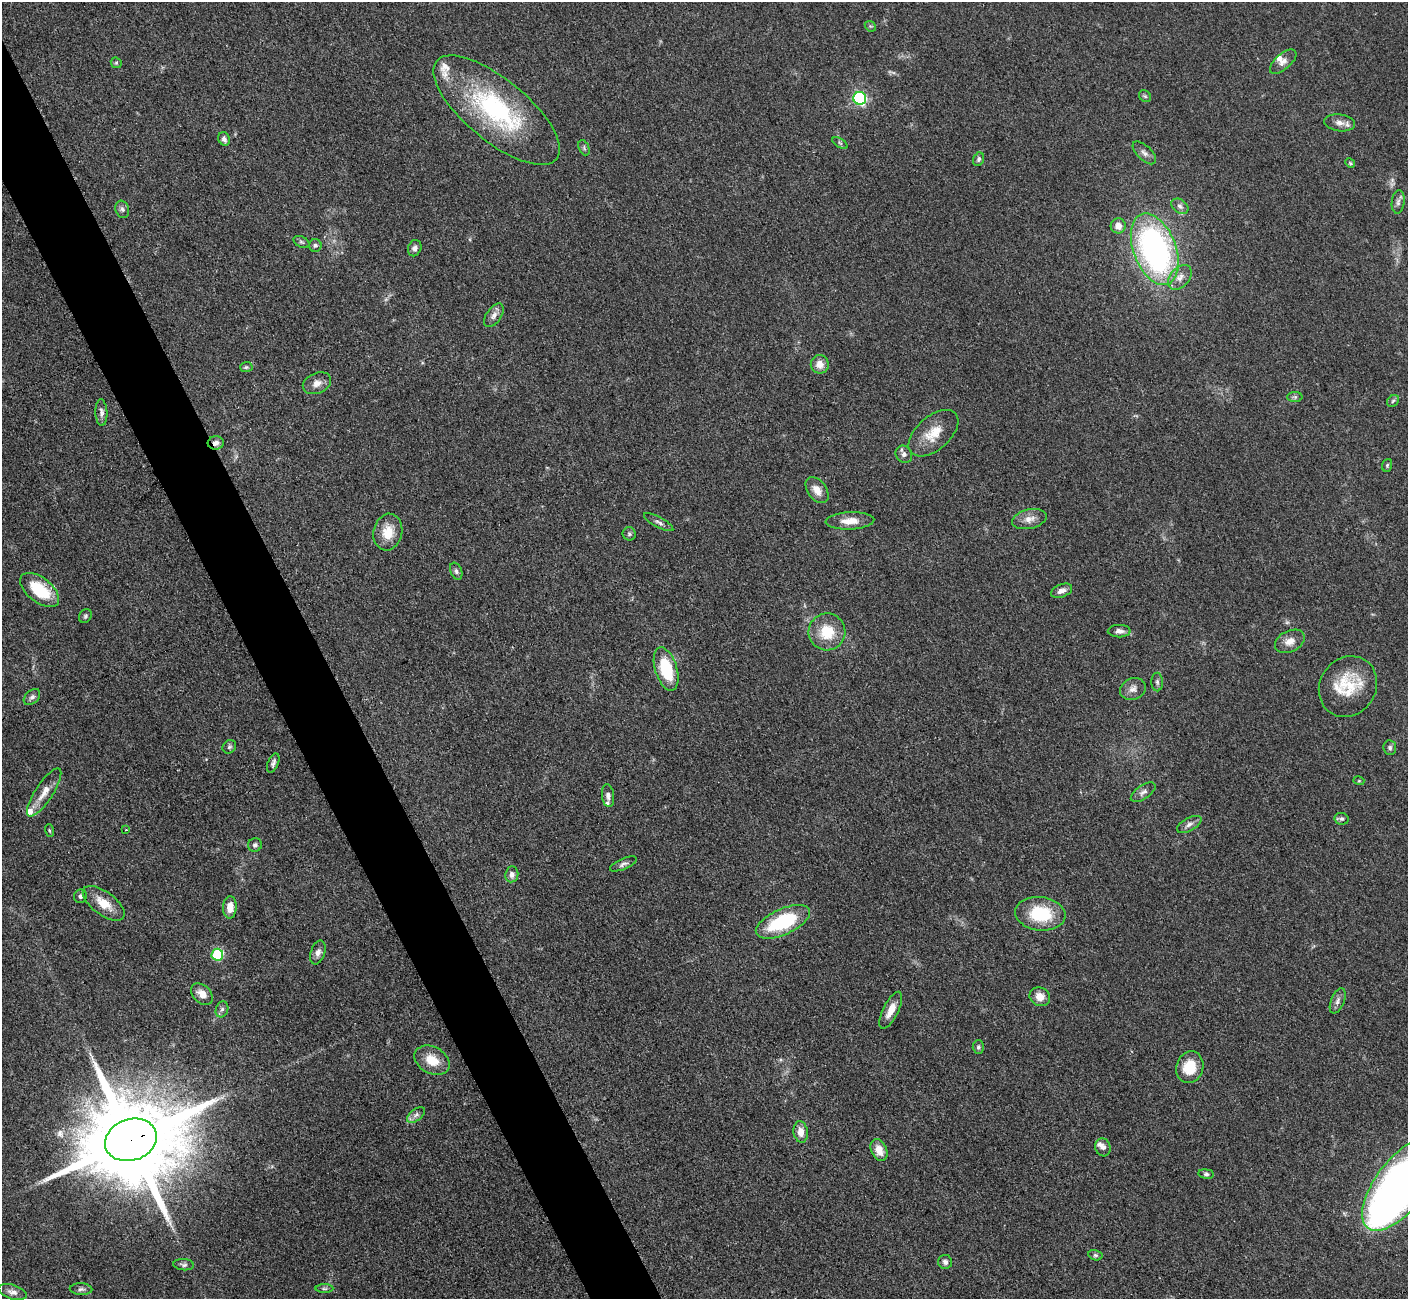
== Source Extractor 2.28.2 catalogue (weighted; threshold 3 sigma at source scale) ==
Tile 11 of 4 x 4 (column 3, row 3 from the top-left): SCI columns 2831-4236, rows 1595-2891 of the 5660 x 5649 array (HDU 1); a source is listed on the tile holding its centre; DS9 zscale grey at full resolution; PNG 1410 x 1301 px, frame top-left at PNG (2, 2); each listed source drawn as its Kron ellipse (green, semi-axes under 4 px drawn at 4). Shown black and unused: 5% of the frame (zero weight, under 3 of 4 exposures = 2% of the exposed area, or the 3 px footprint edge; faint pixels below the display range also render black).
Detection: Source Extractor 2.28.2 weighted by HDU 2 'WHT'; one run over the whole footprint, this tile lists its part. Background 0.0466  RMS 0.0052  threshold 0.0235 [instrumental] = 3 sigma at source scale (4.5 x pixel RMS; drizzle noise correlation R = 1.50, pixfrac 1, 0.05/0.05 arcsec/px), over >= 5 px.
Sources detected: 101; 2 too faint to see at this stretch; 1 inside a brighter object's white glare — neither listed nor drawn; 5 inside a brighter listed object's ellipse — not listed separately; the other 93 listed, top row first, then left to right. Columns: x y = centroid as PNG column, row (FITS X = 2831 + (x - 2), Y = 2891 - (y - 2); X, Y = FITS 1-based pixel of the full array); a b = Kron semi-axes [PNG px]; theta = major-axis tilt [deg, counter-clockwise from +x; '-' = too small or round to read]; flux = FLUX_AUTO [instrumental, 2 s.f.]
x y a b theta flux
870 26 6 4 -43 0.72
1283 62 16 8 41 3.4
116 63 6 5 - 0.73
1145 96 6 5 - 0.93
860 98 6 6 - 72
496 110 77 31 -39 80
1340 123 15 8 -7 3.7
224 139 7 5 -65 2.1
840 143 8 3 -32 0.81
584 148 8 5 -67 1
1144 153 14 7 -44 2.5
979 159 7 5 70 1.2
1350 163 5 4 - 0.63
1398 202 12 6 84 2
1180 206 9 6 -36 1.9
122 209 9 7 -70 1.8
1118 226 7 7 - 4.3
301 242 8 5 -27 1
315 245 6 6 - 1.2
415 248 8 6 66 2
1155 249 37 21 -69 150
1180 277 14 9 48 4.2
494 315 13 7 55 3.1
820 364 9 9 - 4.6
246 367 6 5 - 0.91
317 383 15 10 23 4
1295 397 8 5 0 1.1
1393 401 7 5 44 1
101 413 13 6 -87 2.1
933 433 30 16 41 12
216 443 8 6 2 2.5
904 454 9 8 - 2.2
1387 465 6 5 - 0.84
817 490 15 9 -54 5.3
1029 519 18 9 13 4.6
850 521 24 8 3 6.9
659 522 16 5 -28 2
388 532 18 14 76 9.9
629 534 7 6 - 1
456 571 9 5 -68 1.3
40 590 23 12 -38 22
1062 591 11 6 21 2.8
85 616 7 6 - 1.1
1119 631 11 6 0 2.5
827 632 18 18 - 15
1290 641 16 10 27 4.7
666 669 22 11 -73 24
1157 682 9 5 -89 1.4
1348 687 31 28 55 23
1133 689 13 10 23 3.4
32 697 9 6 43 1.7
229 747 7 6 - 1.1
1390 748 7 6 - 1.5
273 763 10 5 69 1.6
1359 781 5 3 - 0.54
44 792 28 8 57 6.6
1143 792 14 7 35 2.2
608 796 11 6 -83 2.1
1342 819 7 6 - 1.3
1189 824 13 6 29 2.4
49 830 6 3 -71 0.57
126 830 3 3 - 0.64
255 845 7 6 - 1.5
623 864 14 5 23 1.8
512 874 8 6 83 2.3
80 896 7 6 - 1.4
104 903 24 11 -36 9.6
230 907 11 7 88 5.7
1040 914 25 16 -7 27
783 922 29 13 24 37
318 952 12 7 71 2.8
217 955 6 6 - 40
202 994 13 8 -44 4.8
1040 997 10 9 - 5.1
1338 1001 13 6 68 2.3
222 1009 8 6 72 1.5
891 1010 20 7 63 6.3
978 1047 7 6 - 1.2
432 1060 18 13 -30 10
1190 1067 16 13 73 13
416 1115 10 5 37 1.9
801 1132 11 7 -81 4.9
131 1140 26 20 19 13000
1103 1147 9 7 -73 2.1
879 1150 11 7 -65 5.6
1206 1174 8 5 -8 1.2
1402 1184 55 25 52 380
1095 1255 7 5 -14 1
945 1262 7 7 - 1.6
184 1265 10 5 -5 1.4
81 1289 11 6 -2 1.7
324 1289 9 4 0 0.99
12 1292 15 7 -17 2.8
Overlapping masked pixels (flux is a lower limit): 2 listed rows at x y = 216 443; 131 1140
Isophote crosses this tile's border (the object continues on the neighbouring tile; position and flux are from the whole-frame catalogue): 1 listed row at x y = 1402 1184